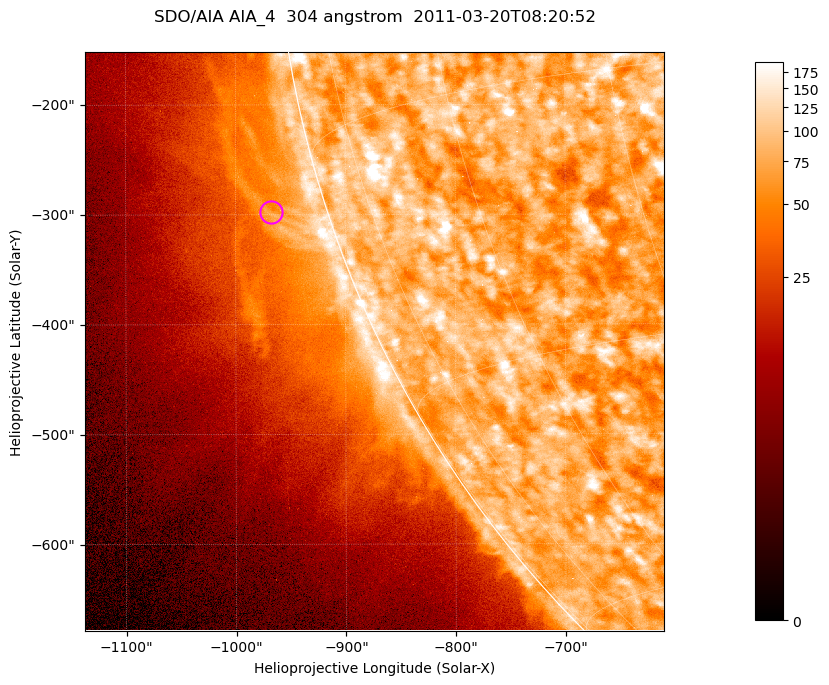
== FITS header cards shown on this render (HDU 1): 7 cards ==
TELESCOP= 'SDO/AIA '           / For AIA: SDO/AIA
INSTRUME= 'AIA_4   '           / For AIA: AIA_ATA1, AIA_ATA2, AIA_ATA3 or AIA_AT
WAVELNTH=                  304 / [angstrom] Wavelength
WAVEUNIT= 'angstrom'           / Wavelength unit: angstrom
DATE-OBS= '2011-03-20T08:20:52.961' / [ISO] Date when observation started; ISO 8
CTYPE1  = 'HPLN-TAN'           / CTYPE1; Typically HPLN
CTYPE2  = 'HPLT-TAN'           / CTYPE2; Typically HPLT

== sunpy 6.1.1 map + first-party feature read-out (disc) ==
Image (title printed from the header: SDO/AIA AIA_4  304 angstrom  2011-03-20T08:20:52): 878 x 878 px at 0.6 arcsec/px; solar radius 964 arcsec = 1605 px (partial field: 4.4% of the solar disc is inside the frame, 46% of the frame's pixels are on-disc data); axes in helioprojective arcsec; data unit not stated in the header (colour bar unlabelled)
Orientation: roll -0.132 deg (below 1 deg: not rotated)
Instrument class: DISC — disc imager (sunpy class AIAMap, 304 A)
Bright regions (active regions / flare kernels): reference = the on-disc median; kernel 7 px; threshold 5 sigma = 120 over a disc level ~78.2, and >= 1.15x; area >= 770 px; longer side >= 11 px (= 6.6 arcsec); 0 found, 0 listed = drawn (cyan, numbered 1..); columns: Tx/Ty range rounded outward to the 2 arcsec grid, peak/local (2 s.f.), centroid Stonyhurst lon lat
Off-limb structures (1.02-1.3 R_sun): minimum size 385 px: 2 found; the strongest spans PA ~100..110 deg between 1.03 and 1.08 R_sun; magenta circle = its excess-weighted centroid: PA ~105 deg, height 1.05 R_sun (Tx ~-968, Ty ~-298 arcsec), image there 1.7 x the reference